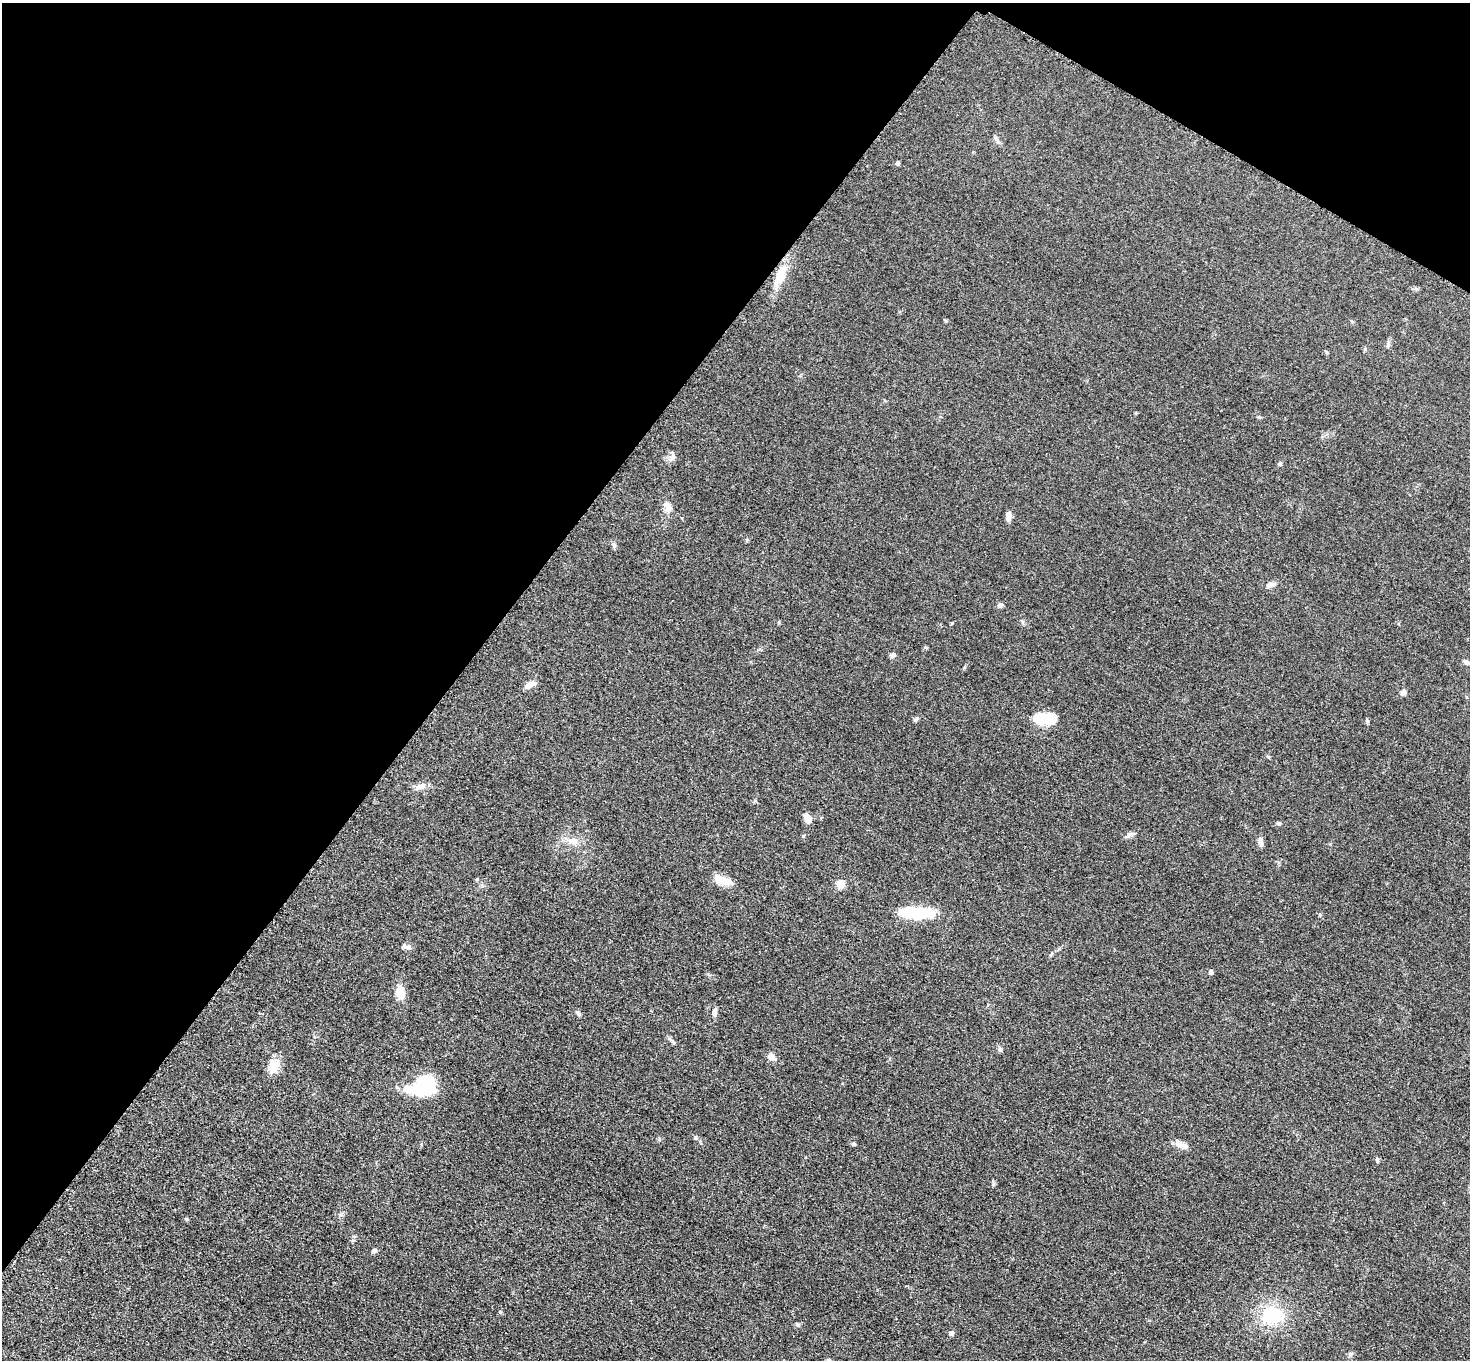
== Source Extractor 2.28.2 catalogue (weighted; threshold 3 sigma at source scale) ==
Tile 2 of 4 x 4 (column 2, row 1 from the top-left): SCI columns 1481-2948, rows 4238-5595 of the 5892 x 5898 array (HDU 1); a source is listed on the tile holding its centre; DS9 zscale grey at full resolution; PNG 1472 x 1362 px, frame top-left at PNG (2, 3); no overlay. Shown black and unused: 35% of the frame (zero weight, under 3 of 5 exposures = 1% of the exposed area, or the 3 px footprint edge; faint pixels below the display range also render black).
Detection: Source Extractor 2.28.2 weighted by HDU 2 'WHT'; one run over the whole footprint, this tile lists its part. Background 0.0481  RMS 0.0054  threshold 0.0242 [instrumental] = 3 sigma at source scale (4.5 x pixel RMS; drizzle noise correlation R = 1.50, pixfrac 1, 0.05/0.05 arcsec/px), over >= 5 px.
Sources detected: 54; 1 inside a brighter listed object's ellipse — not listed separately; the other 53 listed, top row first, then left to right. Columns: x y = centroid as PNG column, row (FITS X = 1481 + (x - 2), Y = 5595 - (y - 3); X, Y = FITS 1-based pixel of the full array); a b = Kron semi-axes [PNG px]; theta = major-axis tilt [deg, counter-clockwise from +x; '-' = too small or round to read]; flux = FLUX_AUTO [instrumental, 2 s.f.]
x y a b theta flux
997 140 12 4 -53 1.3
897 163 4 4 - 1.2
780 276 28 11 69 12
945 320 7 3 -45 0.5
1365 349 6 4 -49 0.68
1136 413 5 3 - 0.5
672 458 15 4 53 1.8
1280 463 5 5 - 0.75
667 507 14 9 -70 4
1008 516 12 6 83 2.7
614 546 8 5 -89 1.2
1270 584 11 7 18 2.2
1000 605 6 6 - 1.6
893 655 7 6 - 1.5
1467 662 10 5 -30 1.6
529 685 13 8 33 3
1403 692 9 6 51 1.7
1046 718 23 11 2 20
916 719 8 5 44 0.99
1367 721 6 5 - 0.76
421 786 17 7 23 3.3
808 818 10 7 -57 4.4
1279 823 6 5 - 0.93
1129 835 15 5 31 1.9
573 841 19 7 -14 4.6
1260 842 12 6 -86 2.3
477 879 4 4 - 0.68
722 880 24 10 -20 7.2
840 884 5 5 - 15
916 913 38 11 -1 25
407 947 13 6 -14 2.1
1051 954 6 4 71 0.67
1211 972 4 4 - 2.2
400 993 15 10 -79 6.7
714 1012 10 6 80 2.4
578 1013 8 5 -44 1.2
673 1042 7 4 -44 1
1000 1049 7 5 -69 1.1
771 1057 11 8 -28 2.7
274 1066 19 14 82 7
424 1085 20 12 27 68
695 1138 6 5 - 0.89
853 1144 4 4 - 1.1
1183 1146 20 7 -21 3.8
1377 1160 7 5 -90 0.88
993 1184 7 4 89 0.88
186 1219 6 3 -19 0.57
374 1251 7 5 26 1.2
500 1312 5 5 - 0.63
1272 1315 21 18 5 30
797 1325 6 6 - 0.99
951 1333 5 5 - 2.2
1350 1354 6 6 - 1.1
Unlisted compact peaks at least as high as the median listed source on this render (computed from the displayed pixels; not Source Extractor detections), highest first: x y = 952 623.